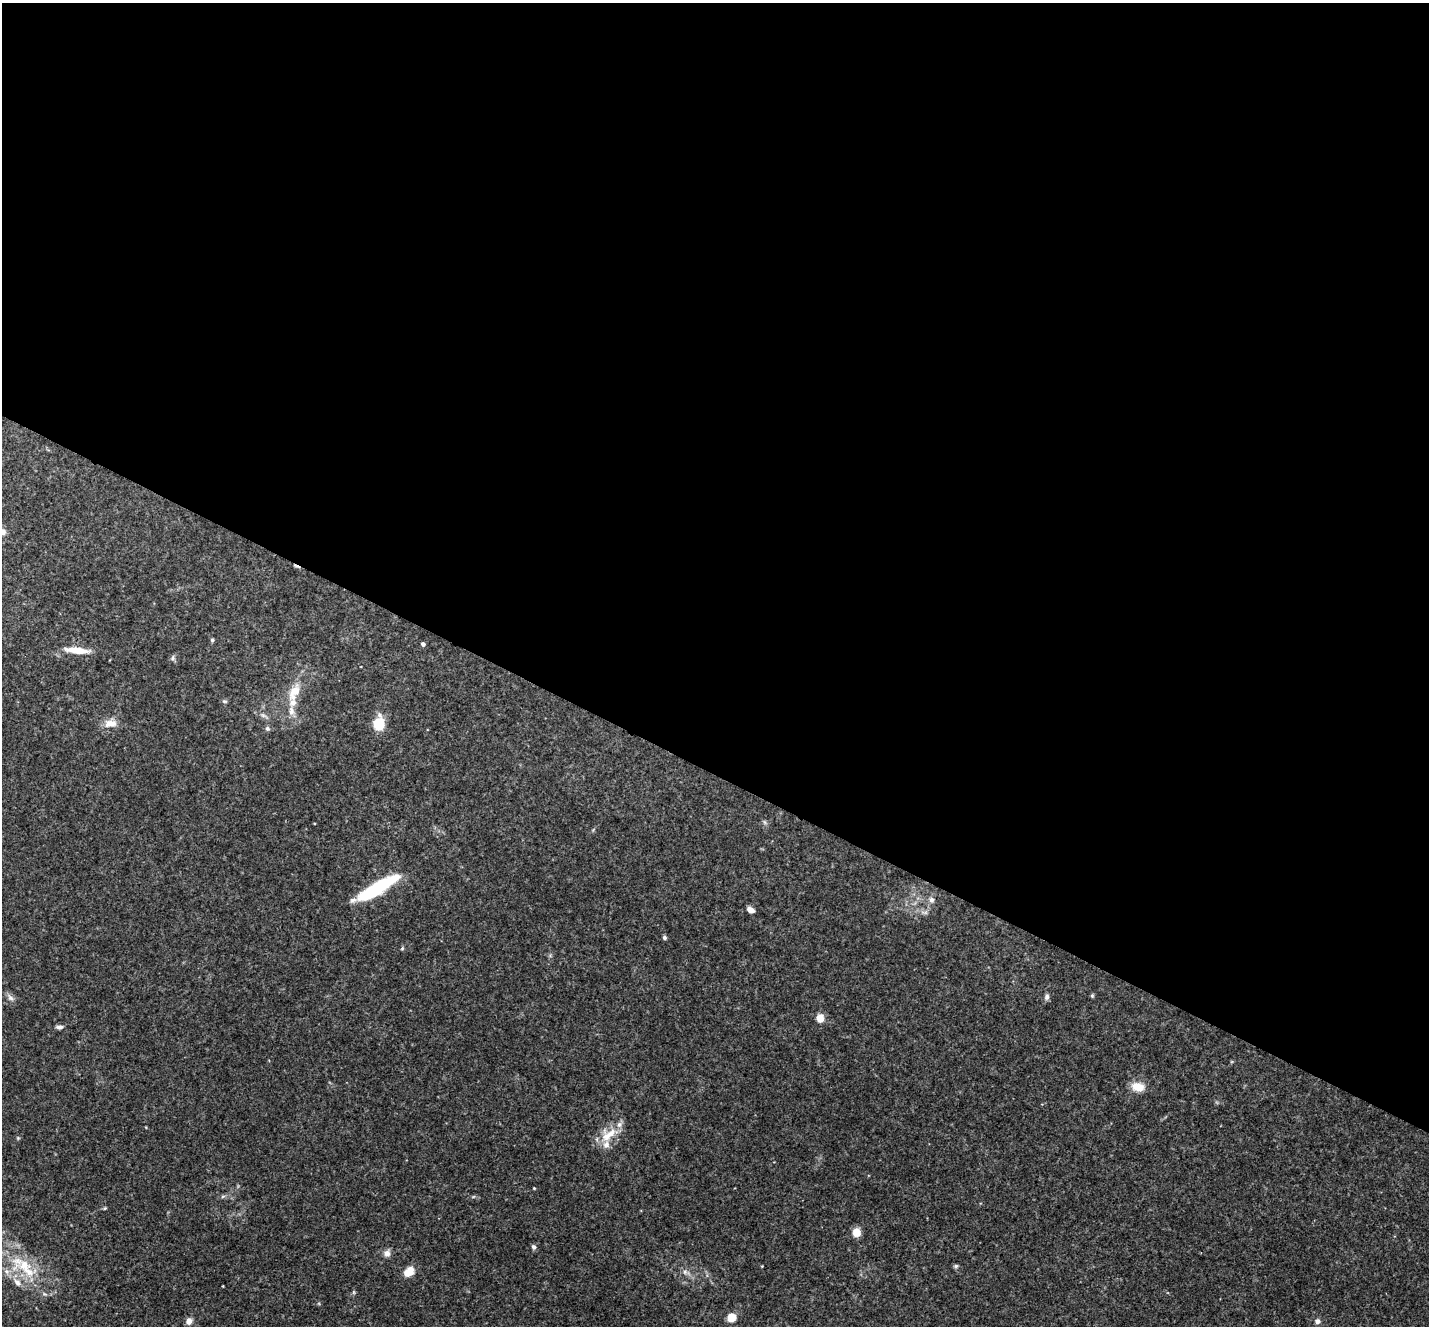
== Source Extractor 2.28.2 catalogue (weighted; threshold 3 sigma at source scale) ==
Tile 3 of 4 x 4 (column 3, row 1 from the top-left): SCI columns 2861-4287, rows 4257-5580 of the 5718 x 5728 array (HDU 1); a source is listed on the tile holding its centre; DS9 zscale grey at full resolution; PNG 1431 x 1328 px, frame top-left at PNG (2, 3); no overlay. Shown black and unused: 58% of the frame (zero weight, under 3 of 4 exposures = <1% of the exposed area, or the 3 px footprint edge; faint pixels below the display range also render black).
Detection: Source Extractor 2.28.2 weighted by HDU 2 'WHT'; one run over the whole footprint, this tile lists its part. Background 0.113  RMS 0.007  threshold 0.0314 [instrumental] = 3 sigma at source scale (4.5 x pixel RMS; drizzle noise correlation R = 1.50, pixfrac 1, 0.05/0.05 arcsec/px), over >= 5 px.
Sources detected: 46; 1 cosmic-ray / hot-pixel residue — not listed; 6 inside a brighter listed object's ellipse — not listed separately; the other 39 listed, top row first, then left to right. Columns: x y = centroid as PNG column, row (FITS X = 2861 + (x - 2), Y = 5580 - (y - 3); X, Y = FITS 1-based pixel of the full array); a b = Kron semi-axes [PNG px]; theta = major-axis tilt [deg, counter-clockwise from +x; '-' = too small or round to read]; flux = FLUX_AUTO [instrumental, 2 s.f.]
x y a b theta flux
2 532 9 8 - 3.4
212 640 5 4 - 1.2
423 644 4 4 - 2.1
77 650 30 7 -5 12
173 658 8 4 81 1.3
294 692 26 12 64 14
225 701 8 4 -8 1
110 723 16 10 3 7.8
379 724 9 7 86 30
267 728 7 6 - 1.6
764 822 7 4 -88 1.3
376 889 44 10 31 61
931 900 9 7 -74 2.7
750 910 7 5 -28 5.6
664 937 5 5 - 1.4
402 948 5 4 - 0.93
1092 996 5 4 - 0.99
1047 997 8 6 75 2.1
10 998 10 7 -50 3
820 1018 7 7 - 8.7
60 1027 9 5 5 2.4
1138 1087 15 10 -12 10
608 1134 29 16 32 16
18 1138 4 4 - 0.79
534 1188 3 3 - 0.63
223 1196 7 4 19 1.2
105 1208 5 4 - 0.75
856 1232 6 6 - 14
533 1247 6 5 - 1.9
387 1253 9 8 - 3.6
956 1266 6 5 - 1.3
28 1271 28 15 -17 24
409 1272 11 8 44 10
685 1272 7 6 - 2.2
354 1292 6 4 72 1
45 1294 6 4 -33 1.2
731 1317 6 6 - 14
189 1321 7 6 - 4.2
1318 1321 7 7 - 2.4
Isophote crosses this tile's border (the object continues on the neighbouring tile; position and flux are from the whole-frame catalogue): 2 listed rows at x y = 2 532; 28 1271